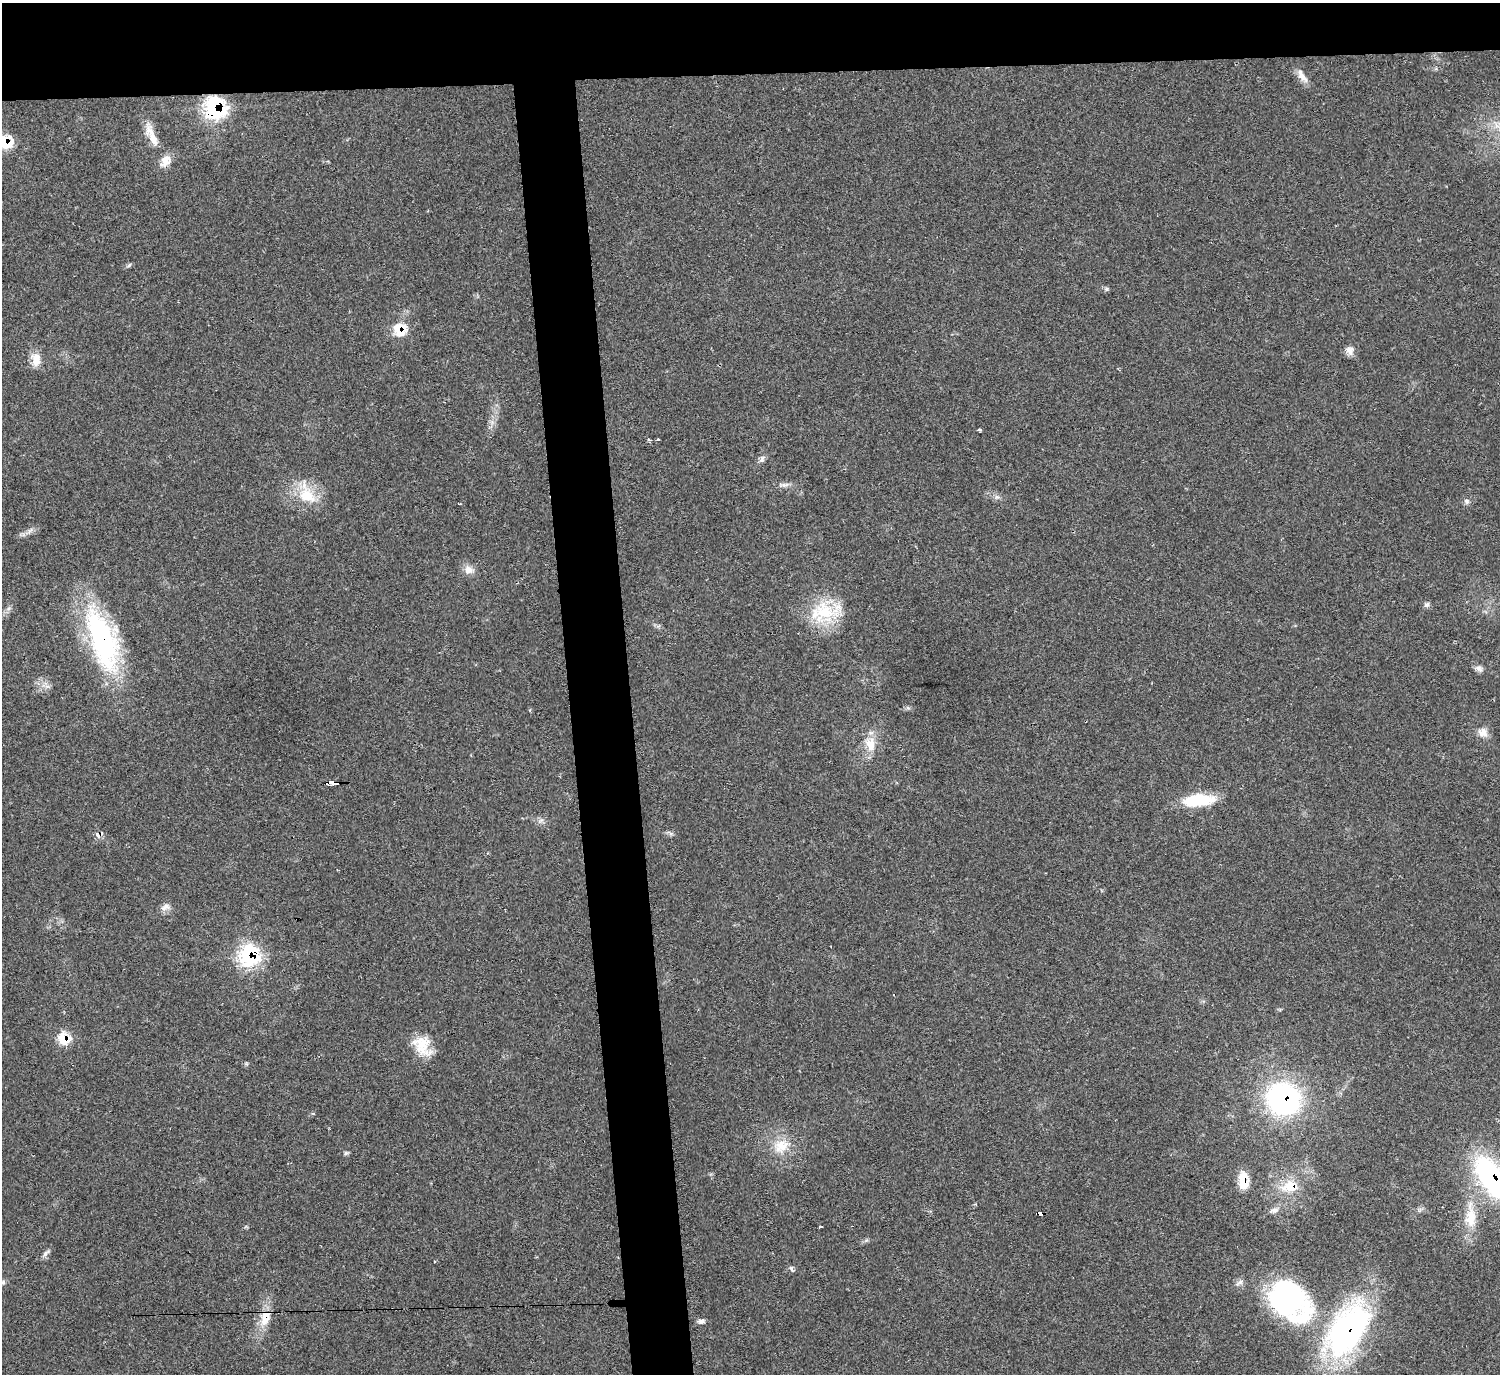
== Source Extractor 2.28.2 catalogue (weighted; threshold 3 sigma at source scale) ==
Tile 2 of 3 x 3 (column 2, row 1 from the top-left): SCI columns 1500-2997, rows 2974-4345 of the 4494 x 4475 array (HDU 1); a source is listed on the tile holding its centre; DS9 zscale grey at full resolution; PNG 1502 x 1376 px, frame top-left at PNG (2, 3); no overlay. Shown black and unused: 9% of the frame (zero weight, under 2 of 3 exposures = <1% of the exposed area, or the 3 px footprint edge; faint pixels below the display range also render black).
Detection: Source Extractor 2.28.2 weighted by HDU 2 'WHT'; one run over the whole footprint, this tile lists its part. Background 0.0551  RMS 0.0067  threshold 0.0302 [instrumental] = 3 sigma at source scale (4.5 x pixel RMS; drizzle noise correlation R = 1.50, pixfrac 1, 0.05/0.05 arcsec/px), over >= 5 px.
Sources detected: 52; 2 cosmic-ray / hot-pixel residue — not listed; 2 inside a brighter listed object's ellipse — not listed separately; the other 48 listed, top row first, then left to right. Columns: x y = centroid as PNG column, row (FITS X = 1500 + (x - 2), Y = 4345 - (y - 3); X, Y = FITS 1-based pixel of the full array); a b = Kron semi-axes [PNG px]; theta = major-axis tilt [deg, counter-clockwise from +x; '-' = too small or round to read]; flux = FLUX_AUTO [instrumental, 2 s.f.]
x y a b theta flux
1302 76 23 7 -54 5.5
215 108 13 13 - 89
1498 127 18 5 -35 4.4
152 135 37 9 -67 12
5 142 13 11 -29 20
129 265 7 4 45 1.1
1107 289 6 5 - 1.2
400 330 10 9 - 20
1350 350 12 10 -59 4.1
36 359 18 12 -87 8.1
979 430 4 3 - 13
648 440 3 3 - 4.9
658 440 3 3 - 4.3
762 459 11 6 62 2.3
785 485 11 5 10 2.5
307 496 27 20 -29 21
1466 501 8 5 -72 1.7
469 570 13 10 -38 5.2
1427 605 8 6 1 1.7
824 612 40 27 2 36
102 640 80 28 -70 120
1479 668 10 7 -52 2.8
1483 733 13 12 - 5.4
870 744 22 14 -78 12
331 783 11 3 2 73
1198 800 36 13 4 27
98 835 9 6 -53 2.9
165 907 14 8 25 3.6
249 956 11 10 - 99
64 1038 10 9 - 18
422 1046 27 19 -57 17
1284 1099 35 32 -27 120
781 1146 23 17 35 15
346 1153 6 4 44 1.2
1491 1178 50 23 -57 120
1243 1180 16 9 -86 16
1290 1187 21 14 5 16
1273 1211 12 6 16 3
1039 1213 8 3 -1 47
1471 1218 27 15 88 17
821 1227 3 3 - 3.5
46 1253 12 5 39 2.2
792 1269 9 4 -63 1.4
3 1282 6 6 - 1.4
1286 1296 37 30 -21 140
265 1318 23 11 73 13
701 1321 9 6 12 2.3
1347 1330 71 39 57 160
Overlapping masked pixels (flux is a lower limit): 15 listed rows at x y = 215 108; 5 142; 400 330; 102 640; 331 783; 98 835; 249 956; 64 1038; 1284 1099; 1491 1178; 1243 1180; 1290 1187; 1039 1213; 265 1318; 1347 1330
Isophote crosses this tile's border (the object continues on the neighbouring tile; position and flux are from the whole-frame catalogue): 3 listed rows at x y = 1498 127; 5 142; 1491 1178